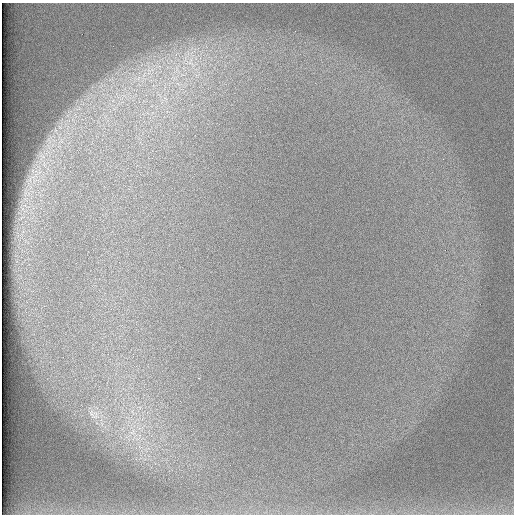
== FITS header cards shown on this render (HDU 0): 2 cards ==
NAXIS1  =                  512 /
NAXIS2  =                  512 /

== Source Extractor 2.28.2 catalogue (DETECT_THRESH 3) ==
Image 512 x 512 px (HDU 0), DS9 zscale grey, 1 PNG px = 1 image px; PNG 516 x 516 px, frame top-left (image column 1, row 512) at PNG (2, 3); no overlay
Background 97.4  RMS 2.9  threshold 8.67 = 3 sigma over >= 5 px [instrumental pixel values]
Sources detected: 3; all 3 listed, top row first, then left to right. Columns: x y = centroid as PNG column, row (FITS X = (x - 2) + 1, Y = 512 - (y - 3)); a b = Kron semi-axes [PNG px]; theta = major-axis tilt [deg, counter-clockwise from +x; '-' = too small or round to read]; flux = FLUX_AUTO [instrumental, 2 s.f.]
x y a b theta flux
190 63 22 7 -31 2800
91 414 9 4 -71 560
133 432 11 3 69 600